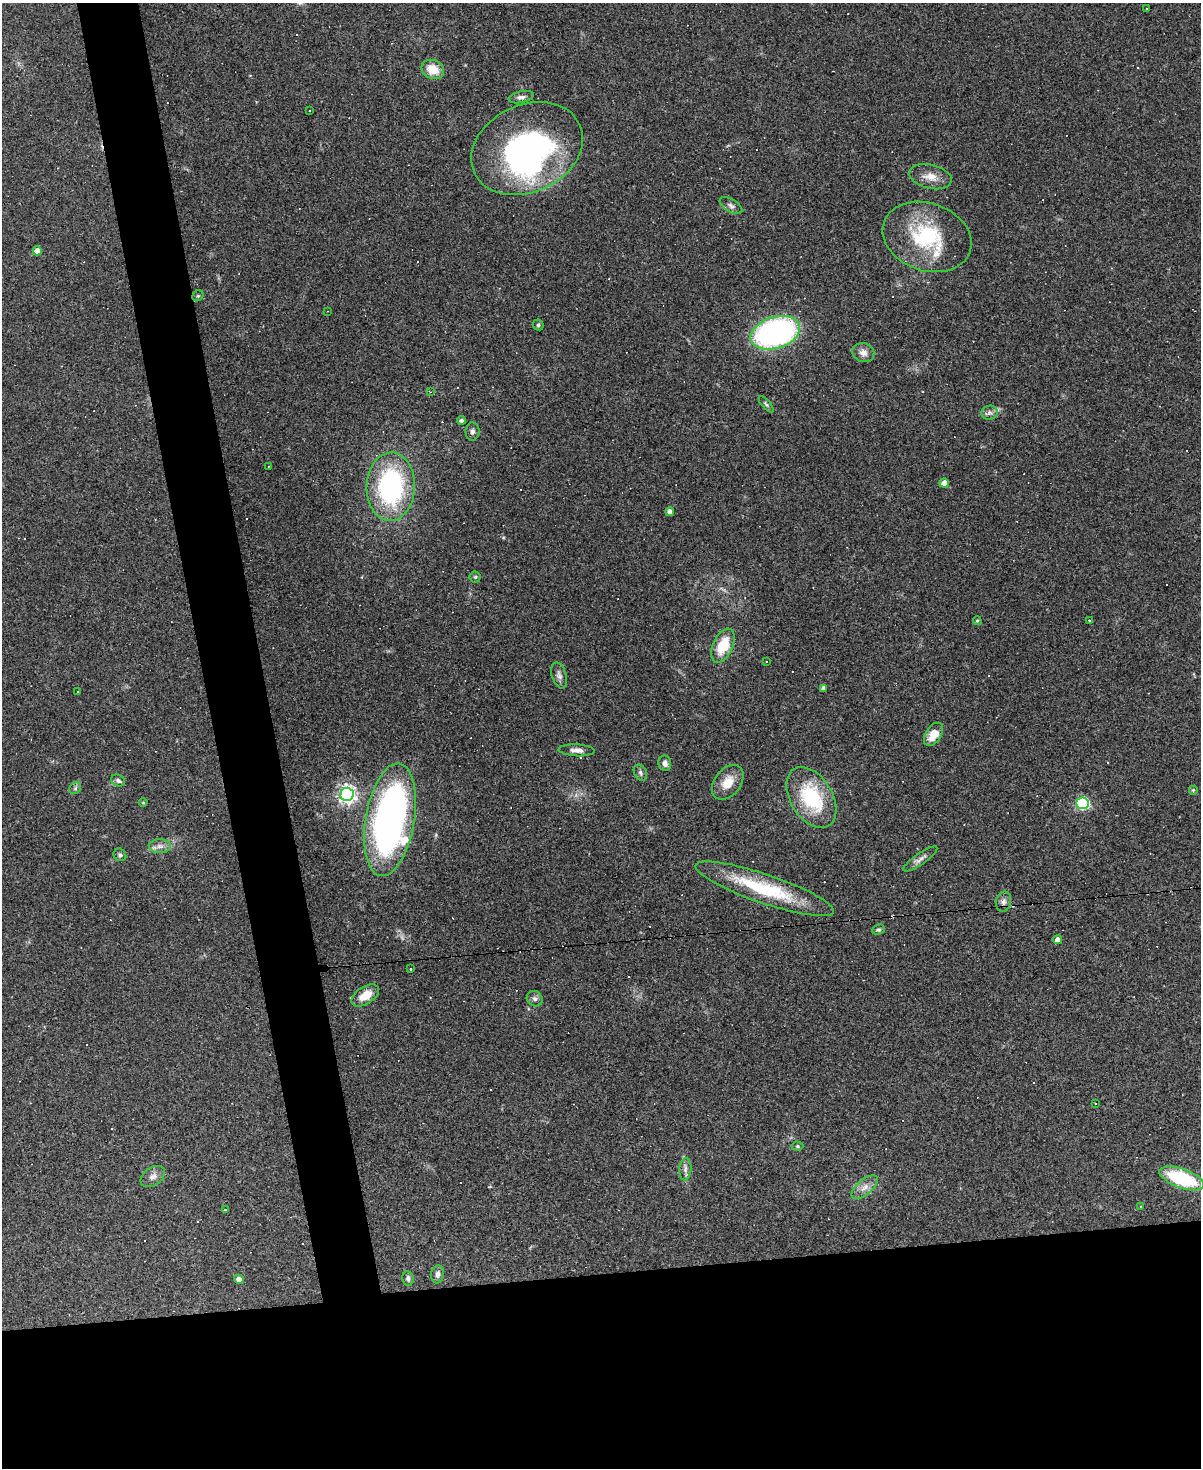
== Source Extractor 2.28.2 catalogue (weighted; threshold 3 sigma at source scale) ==
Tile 11 of 4 x 3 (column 3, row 3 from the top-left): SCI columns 2398-3596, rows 243-1708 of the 4794 x 4772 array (HDU 1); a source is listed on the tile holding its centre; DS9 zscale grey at full resolution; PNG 1203 x 1470 px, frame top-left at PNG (2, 3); each listed source drawn as its Kron ellipse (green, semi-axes under 4 px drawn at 4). Shown black and unused: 18% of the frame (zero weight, under 3 of 4 exposures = <1% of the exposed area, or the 3 px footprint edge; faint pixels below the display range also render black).
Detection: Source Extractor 2.28.2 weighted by HDU 2 'WHT'; one run over the whole footprint, this tile lists its part. Background 0.147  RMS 0.007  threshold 0.0314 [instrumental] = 3 sigma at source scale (4.5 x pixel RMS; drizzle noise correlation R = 1.50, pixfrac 1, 0.05/0.05 arcsec/px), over >= 5 px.
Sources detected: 88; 1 inside a brighter object's white glare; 21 cosmic-ray / hot-pixel residue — neither listed nor drawn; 1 inside a brighter listed object's ellipse — not listed separately; the other 65 listed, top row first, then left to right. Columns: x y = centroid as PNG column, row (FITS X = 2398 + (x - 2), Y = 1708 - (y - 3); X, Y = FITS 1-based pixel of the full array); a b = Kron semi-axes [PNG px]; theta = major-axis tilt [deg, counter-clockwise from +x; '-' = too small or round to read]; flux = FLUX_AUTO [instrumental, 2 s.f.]
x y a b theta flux
1146 8 3 2 - 0.68
433 69 11 9 -22 13
521 97 12 5 12 2.7
309 111 2 2 - 0.58
527 149 58 43 25 170
931 177 21 12 -13 8.5
731 206 12 6 -31 2.5
927 237 45 34 -19 58
37 251 4 4 - 7.5
198 296 6 5 - 1.1
327 311 3 2 - 0.42
538 325 6 5 - 1
775 333 25 16 17 170
863 353 11 9 -18 4.4
430 392 3 3 - 0.57
766 404 10 4 -49 1.4
990 413 8 7 - 2.5
461 420 4 3 - 1.4
472 431 9 7 87 2.2
269 466 3 2 - 0.48
944 483 4 4 - 6.9
391 487 34 24 88 110
670 512 4 4 - 2.8
475 577 5 5 - 1.1
1089 620 2 2 - 0.64
977 621 4 4 - 0.89
723 646 18 10 66 21
766 661 3 2 - 0.74
559 675 13 7 -73 3.3
824 688 4 3 - 1.9
78 692 3 2 - 0.83
934 734 13 8 57 11
577 750 18 6 -3 4.1
665 763 7 6 - 3
640 773 8 6 -60 2
118 781 7 5 -28 1.8
728 782 19 13 52 11
75 788 6 5 - 1.4
1193 790 5 5 - 0.82
347 794 7 6 - 280
811 797 33 21 -58 48
143 803 4 4 - 0.71
1083 803 6 6 - 90
390 820 57 24 80 320
160 846 11 7 0 3.7
120 855 7 6 - 1.6
920 859 20 5 35 3.5
765 889 73 14 -19 53
1004 902 10 7 78 2.9
878 930 6 5 - 1.5
1057 940 4 4 - 4.2
410 969 3 2 - 0.53
365 995 15 8 33 11
535 999 8 7 - 2.1
1095 1103 2 2 - 0.55
798 1146 6 4 -1 0.99
685 1169 11 6 85 2.9
153 1176 13 8 35 3.8
1182 1178 23 9 -20 50
865 1187 16 7 41 5.1
1141 1207 3 2 - 0.55
225 1210 3 3 - 1.2
438 1274 9 6 81 3.2
408 1278 7 5 -82 2
239 1279 5 4 - 3.5